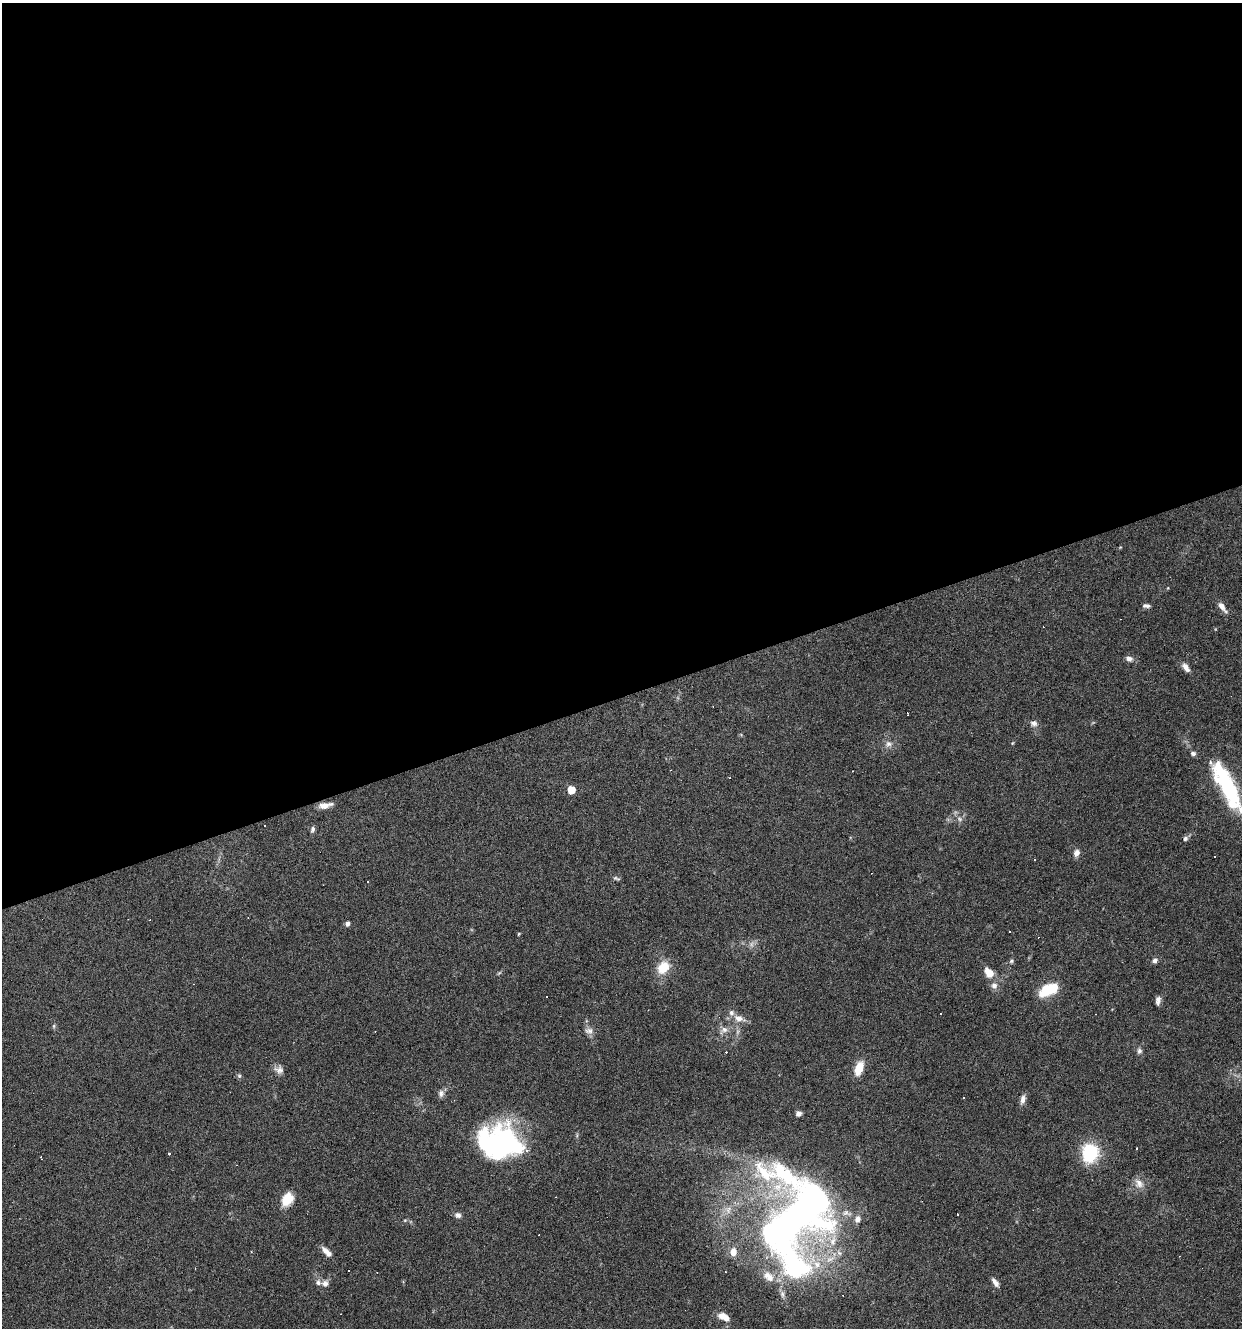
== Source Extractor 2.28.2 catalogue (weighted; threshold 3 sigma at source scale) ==
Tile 2 of 4 x 4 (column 2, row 1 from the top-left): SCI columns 1347-2586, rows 3980-5305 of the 5121 x 5305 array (HDU 1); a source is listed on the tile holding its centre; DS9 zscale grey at full resolution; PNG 1244 x 1330 px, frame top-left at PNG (2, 3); no overlay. Shown black and unused: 52% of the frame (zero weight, under 3 of 6 exposures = <1% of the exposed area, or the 3 px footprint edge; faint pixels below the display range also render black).
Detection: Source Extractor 2.28.2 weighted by HDU 2 'WHT'; one run over the whole footprint, this tile lists its part. Background 0.0684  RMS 0.0041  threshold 0.0167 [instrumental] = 3 sigma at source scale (4.09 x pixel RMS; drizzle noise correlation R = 1.36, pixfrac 0.8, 0.0396/0.0396 arcsec/px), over >= 5 px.
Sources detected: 93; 2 too faint to see at this stretch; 4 inside a brighter object's white glare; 21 cosmic-ray / hot-pixel residue — not listed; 10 inside a brighter listed object's ellipse — not listed separately; the other 56 listed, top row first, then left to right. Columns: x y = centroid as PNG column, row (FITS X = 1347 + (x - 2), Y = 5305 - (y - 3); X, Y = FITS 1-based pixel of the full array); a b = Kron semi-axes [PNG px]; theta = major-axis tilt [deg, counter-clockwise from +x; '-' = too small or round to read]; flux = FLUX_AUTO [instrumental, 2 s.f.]
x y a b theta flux
1146 606 10 5 -4 1.1
1222 606 12 7 -56 2.5
1129 659 9 7 -14 1.6
1186 667 12 6 -55 2.2
1034 723 9 8 - 1.6
888 744 10 8 17 1.9
1193 753 7 5 -5 0.99
1227 786 65 17 -63 36
571 790 5 5 - 7.4
325 805 16 6 10 3.1
312 829 8 5 78 1.1
1185 838 6 6 - 1.1
1076 853 8 6 70 2.2
616 878 10 4 -18 0.68
368 882 3 3 - 0.79
347 924 5 5 - 1.1
1155 960 7 6 - 1.1
1011 961 6 5 - 0.72
663 968 14 11 51 8.6
989 973 10 7 -50 6
994 986 8 8 - 1.9
1047 989 25 12 42 9.1
547 997 3 3 - 1.1
1158 1000 10 6 81 1.5
940 1014 2 2 - 0.3
738 1018 12 9 -21 3.2
724 1030 12 8 37 2.4
589 1031 11 9 4 1.9
1139 1051 8 6 81 1.1
859 1068 15 8 69 7.2
279 1070 12 10 -21 2.1
239 1076 6 5 - 0.68
441 1093 10 8 82 1.5
964 1097 3 3 - 0.83
1023 1099 12 6 76 1.9
799 1113 7 6 - 1.3
497 1142 45 30 0 72
1090 1153 15 13 81 25
168 1154 3 3 - 1.1
41 1157 4 2 - 0.4
786 1175 101 41 -30 64
1139 1183 15 11 -57 3.3
287 1199 16 11 58 7
728 1210 11 9 89 2.7
958 1214 3 2 - 0.42
458 1215 8 7 - 1.4
795 1217 68 27 38 160
405 1220 5 4 - 0.42
833 1241 19 9 77 5.8
325 1251 11 8 -53 2.1
733 1252 9 7 -85 3.4
839 1253 7 6 - 1.2
797 1267 92 42 -55 79
995 1282 11 6 -58 2
325 1283 9 9 - 1.8
724 1317 14 7 -27 3.9
Isophote crosses this tile's border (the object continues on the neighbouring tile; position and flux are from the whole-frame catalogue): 1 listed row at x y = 1227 786